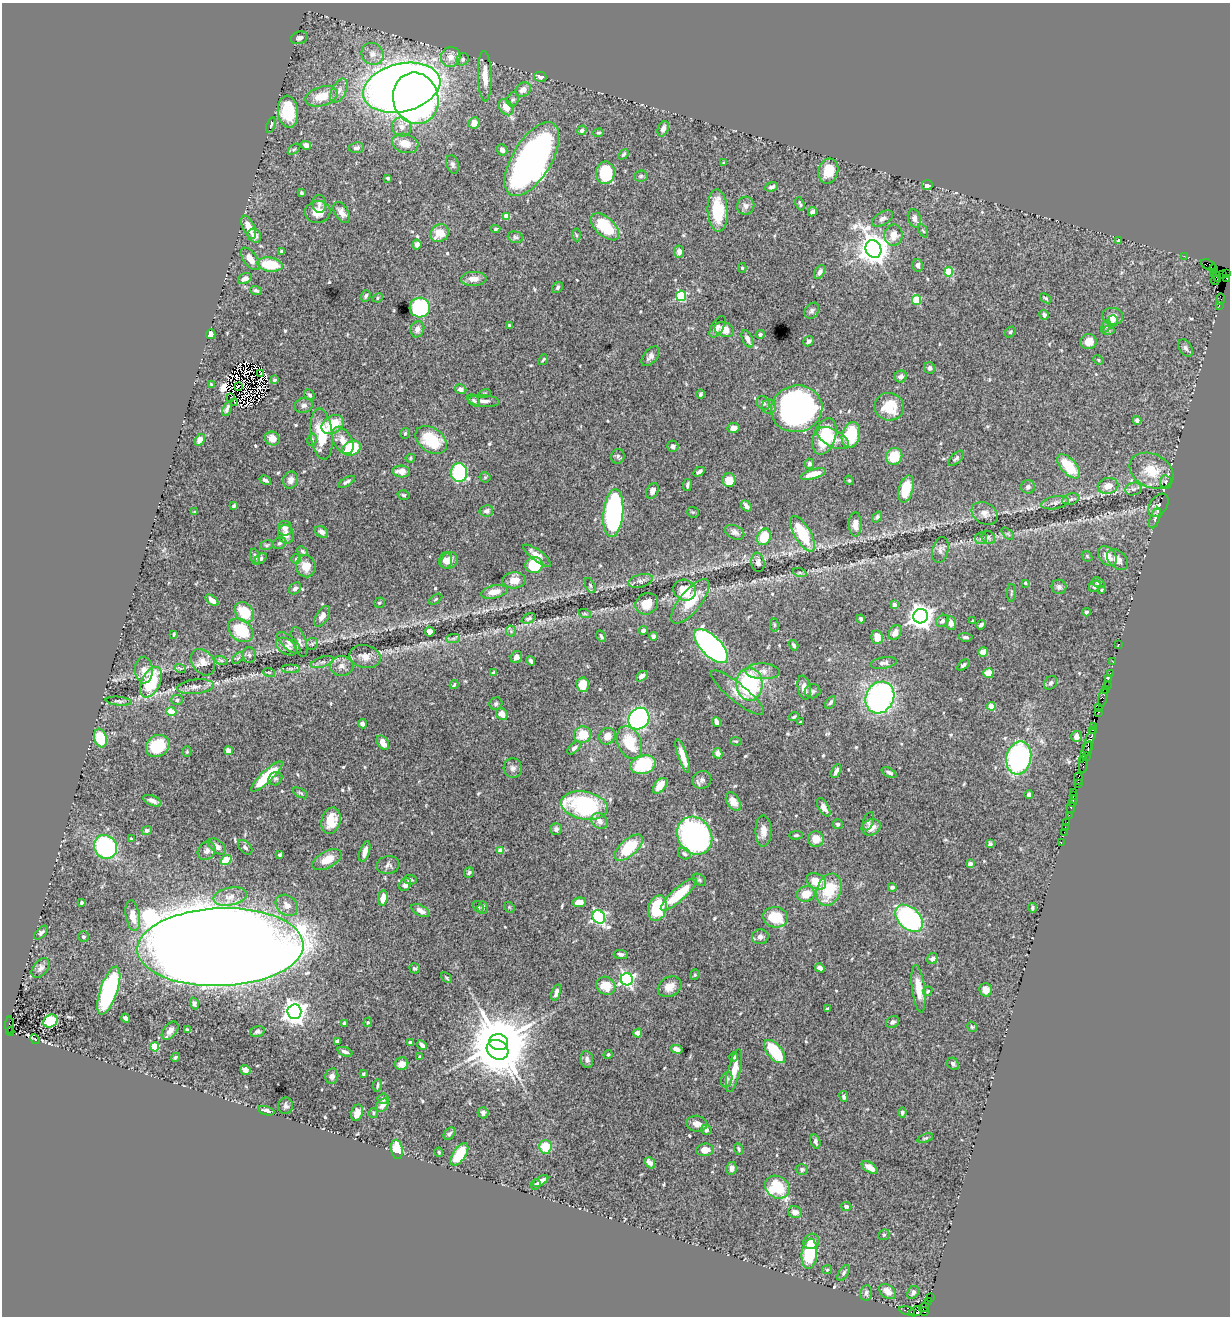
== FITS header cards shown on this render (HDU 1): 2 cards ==
NAXIS1  =                 1228
NAXIS2  =                 1314

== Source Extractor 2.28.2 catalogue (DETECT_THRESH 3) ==
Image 1228 x 1314 px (HDU 1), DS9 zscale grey, 1 PNG px = 1 image px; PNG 1232 x 1318 px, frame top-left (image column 1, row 1314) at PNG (2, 3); each listed source drawn as its Kron ellipse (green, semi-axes under 4 px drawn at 4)
Background 1.56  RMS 0.03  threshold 0.0902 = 3 sigma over >= 5 px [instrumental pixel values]
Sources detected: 591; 7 with non-positive FLUX_AUTO (blend fragments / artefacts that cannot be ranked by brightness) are neither listed nor drawn; of the other 584, the 500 brightest by FLUX_AUTO listed and drawn (84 fainter detections omitted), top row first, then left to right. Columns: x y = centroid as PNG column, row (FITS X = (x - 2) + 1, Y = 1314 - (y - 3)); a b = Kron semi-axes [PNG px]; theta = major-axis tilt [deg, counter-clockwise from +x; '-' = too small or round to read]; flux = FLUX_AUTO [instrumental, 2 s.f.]
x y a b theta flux
299 38 8 6 19 6.7
372 54 11 10 - 16
451 57 10 9 - 17
463 59 6 6 - 3.9
485 76 25 7 -88 28
540 77 6 5 - 6.8
402 88 39 24 14 2800
523 90 8 6 39 14
339 91 13 7 63 12
322 96 17 9 16 39
416 98 26 22 -76 860
513 99 7 5 71 4.2
506 107 9 6 -51 23
288 112 16 10 -84 75
474 123 6 5 - 21
271 125 8 4 71 4.7
402 127 10 9 - 14
663 129 8 5 68 9.2
582 130 5 4 - 5.8
599 133 5 4 - 2.6
405 143 13 9 -15 28
306 145 5 4 - 7.6
356 148 7 5 8 6.2
294 149 7 3 36 2.9
502 150 6 5 - 9.4
624 154 6 4 50 3.5
532 159 41 19 59 860
724 163 4 3 - 2.5
453 164 9 6 -74 5.9
828 171 13 10 73 37
605 173 11 9 88 110
641 176 7 5 6 3.6
388 178 4 3 - 3.2
927 185 5 5 - 7.5
772 187 7 4 18 5.8
302 193 4 3 - 3.6
319 204 9 7 -83 5.9
800 204 7 3 -71 3.9
746 206 9 8 - 8.9
718 211 21 10 -87 81
318 212 13 11 7 24
342 212 11 6 -59 11
813 212 5 4 - 6
506 216 4 4 - 29
883 218 11 6 31 8.1
914 218 9 6 -73 10
249 227 12 5 -65 24
605 227 17 9 -43 83
496 229 5 4 - 3.1
923 231 7 4 -61 2.7
440 233 10 8 30 30
576 235 6 4 -87 2.8
893 235 10 9 - 23
254 236 7 6 - 10
515 237 8 5 -16 4.1
1119 241 4 3 - 4.4
417 245 5 4 - 10
873 249 9 7 -65 3600
281 252 4 3 - 3.3
679 252 6 5 - 8.2
1184 256 2 2 - 31
250 259 13 6 -54 16
270 265 13 7 -8 67
917 265 6 5 - 7.7
1208 265 8 5 -22 370
742 268 5 4 - 3
1214 269 4 3 - 36
820 272 7 4 57 8.4
949 272 4 4 - 67
1213 274 4 3 - 100
1226 274 3 2 - 24
1223 275 4 3 - 34
1217 277 5 3 - 140
245 278 7 5 25 10
1227 278 3 3 - 66
474 279 13 7 2 18
1215 281 4 3 - 95
558 288 6 5 - 4.9
256 290 6 4 -21 3.5
366 296 6 4 69 5.1
681 296 5 5 - 180
378 298 5 4 - 2.8
1046 298 6 3 -37 2.7
1221 299 6 3 -88 170
916 300 5 4 - 76
1219 306 3 2 - 59
420 308 10 10 - 210
812 311 8 6 58 5.6
1044 315 5 4 - 5.7
1112 316 10 8 -8 14
1112 321 6 5 - 4.4
509 325 3 3 - 2.8
1106 326 6 4 62 2.9
718 327 12 5 58 8.6
417 329 8 6 70 11
724 329 10 7 -23 27
1108 331 6 4 0 3.9
1010 332 6 4 51 3.7
211 334 5 4 - 10
760 334 4 4 - 3.4
747 339 9 5 -65 10
809 341 6 4 44 6
1088 342 8 7 - 22
1186 348 9 6 -58 6.7
650 356 11 6 51 8.8
543 360 6 3 52 2.6
1098 360 5 4 - 2.5
930 368 6 5 - 6.5
260 373 3 2 - 3.6
901 376 6 6 - 9.9
274 380 3 3 - 3.5
212 385 4 3 - 3.3
239 386 2 2 - 3.1
460 389 6 4 -18 8.4
485 393 6 4 19 2.5
700 394 4 3 - 3.3
309 395 6 5 - 4.1
230 397 2 2 - 2.7
474 400 7 5 -40 4
484 401 15 6 -5 12
234 402 3 2 - 2.6
763 403 7 6 - 7.4
304 405 9 7 12 7.3
769 407 7 7 - 8.2
889 407 15 14 - 55
227 409 7 3 67 5.2
797 409 26 23 13 740
1137 420 4 4 - 7.1
333 425 12 8 31 59
734 428 6 5 - 12
405 433 5 4 - 3.1
322 434 25 11 -84 71
851 435 13 9 75 110
825 436 19 11 72 85
272 438 7 6 - 19
833 438 17 8 -27 26
200 440 6 4 58 15
312 440 6 5 - 3.2
343 440 15 9 -60 23
431 440 17 12 -36 85
673 446 6 5 - 6.4
352 448 9 7 25 110
618 456 7 6 - 4
894 456 9 8 - 51
410 458 5 4 - 2.6
956 458 9 5 44 5
809 464 5 4 - 7.8
1069 466 15 7 -48 71
401 471 8 6 -2 19
1151 471 23 16 -26 54
699 472 6 3 31 5.3
459 473 9 8 - 220
813 474 13 5 16 28
485 477 5 5 - 2.6
265 480 6 3 -31 4.6
290 480 9 7 69 10
729 480 7 6 - 28
849 480 5 4 - 2.6
346 482 9 4 30 5.5
1166 482 7 6 - 4.8
687 485 6 3 82 4.7
1108 486 10 8 12 21
1028 487 7 6 - 6.7
906 489 14 7 74 56
1133 489 8 6 14 6.4
653 491 8 5 64 11
404 495 6 4 -17 3.1
1071 499 9 5 18 6.1
1055 503 14 6 11 8.9
1158 505 13 8 57 6.9
234 506 4 3 - 5.4
746 506 6 4 -50 8.8
486 511 7 5 11 6.8
195 512 4 3 - 2.6
693 512 6 5 - 2.6
613 513 24 10 84 470
985 513 14 10 -30 15
877 517 6 4 52 3.2
1155 518 11 4 70 5.3
855 524 12 6 90 18
285 528 7 7 - 12
322 532 7 5 -34 9.4
735 532 10 6 -25 8.1
286 534 9 8 - 18
803 534 20 8 -60 100
1008 534 8 4 -45 2.9
764 537 8 6 66 52
988 537 7 6 - 4.5
981 538 6 6 - 4.3
279 543 7 5 29 4.5
267 545 6 5 - 3.3
940 550 13 8 77 9.2
303 551 6 4 -40 2.8
537 556 17 5 -37 15
1087 556 6 4 -45 2.7
1107 556 11 8 -52 20
255 557 8 5 -74 5.8
261 559 7 4 41 5.9
296 559 5 5 - 2.8
445 560 8 6 79 12
1118 560 12 8 -42 13
449 561 9 7 49 16
758 562 10 6 -83 7.5
534 565 8 8 - 91
306 566 11 9 -78 26
800 573 7 4 -19 3.6
514 580 12 8 4 18
641 581 12 6 14 8
1098 582 6 4 -26 5
1025 583 3 3 - 2.4
590 585 8 4 -64 3.9
1095 586 6 5 - 9.2
1059 587 7 7 - 6.4
295 588 7 5 44 7.5
685 590 11 10 - 51
1101 590 3 3 - 2.6
494 592 13 6 12 17
1011 593 9 3 87 2.5
436 599 7 3 36 2.8
212 600 7 4 -38 11
690 601 27 10 51 57
379 603 5 5 - 3.5
647 604 12 10 35 26
894 605 4 4 - 12
244 612 11 8 -50 57
1086 612 4 4 - 4.3
585 614 6 4 -19 2.9
322 616 11 6 59 14
921 616 7 7 - 1800
528 618 7 4 24 3.8
861 619 4 3 - 4.6
942 621 7 5 46 4.9
973 621 3 3 - 2.5
951 623 7 5 -84 9.7
774 625 7 3 -83 2.6
981 625 5 3 - 5
241 630 14 10 -37 77
511 631 5 5 - 3.6
643 631 4 3 - 7.6
430 632 5 4 - 9.6
895 633 8 5 60 13
174 634 4 2 - 2.4
601 636 6 4 -60 3.7
654 636 4 4 - 5.3
877 637 7 5 -79 20
965 637 7 4 -4 5.3
453 638 7 4 1 4.4
299 642 16 6 -72 9.9
289 643 14 6 -43 11
312 644 6 6 - 3.9
1119 644 3 2 - 65
794 645 6 3 -58 3.9
286 646 11 7 -33 13
711 646 22 10 -45 770
983 652 5 4 - 21
249 655 8 6 -88 5.8
365 656 16 11 -12 20
516 657 6 5 - 10
238 658 7 4 45 3
221 660 6 4 -19 3.6
531 661 5 3 - 5.2
203 662 14 11 -53 16
322 662 12 5 17 6.8
1113 662 2 2 - 12
884 663 13 5 9 6.9
963 665 7 4 38 4.1
341 666 12 10 -1 15
180 668 6 3 -19 2.4
290 669 9 4 0 5.4
144 670 13 9 -87 17
763 671 17 8 -2 15
269 672 6 3 -19 2.4
493 673 3 3 - 4.2
988 673 5 5 - 36
1110 673 2 2 - 79
642 676 6 4 39 11
1108 679 3 2 - 60
151 682 16 9 64 130
1051 683 7 5 53 5.5
454 684 5 3 - 2.4
749 684 16 13 -86 170
583 685 7 6 - 39
1107 685 2 2 - 75
195 687 18 7 6 12
804 688 12 6 -79 15
1105 689 2 2 - 52
813 691 8 7 - 5.4
738 693 33 9 -39 26
880 697 16 14 62 490
1103 697 10 3 78 260
177 700 6 5 - 4.6
119 701 13 4 -5 5.3
830 702 7 4 59 3.8
496 704 6 6 - 4.5
991 706 4 4 - 39
1098 708 3 2 - 60
171 712 5 4 - 58
1099 712 3 2 - 110
502 714 6 5 - 17
794 717 5 3 - 3.4
639 719 11 10 - 610
716 722 5 3 - 7
800 722 3 3 - 2.7
362 724 4 4 - 7.7
1093 726 3 2 - 97
1093 730 3 2 - 97
583 735 9 8 - 42
607 736 8 7 - 17
1076 736 5 5 - 12
100 738 9 6 -75 67
736 741 5 4 - 2.4
629 742 17 11 -68 69
383 743 8 5 -55 16
1088 744 20 4 69 880
158 746 12 10 37 77
574 748 8 4 43 6.7
1088 748 7 3 77 640
229 751 4 4 - 19
187 752 5 4 - 2.4
718 753 5 4 - 10
683 756 18 4 -72 26
1086 757 3 2 - 57
1019 758 16 12 77 340
1083 764 9 3 87 430
643 765 13 9 18 130
513 768 10 9 - 9.3
836 771 7 4 62 7.5
889 773 8 4 -25 6.1
267 776 21 5 44 110
275 779 7 6 - 5.1
1078 779 6 3 89 260
702 780 9 8 - 7.5
1078 783 3 2 - 200
660 786 9 5 52 25
1074 792 2 2 - 120
301 793 8 4 -27 3.5
1029 795 4 4 - 8.3
1074 796 3 2 - 240
1073 799 3 2 - 140
152 801 10 5 -22 10
733 802 10 6 -58 21
1072 803 2 2 - 100
584 806 24 13 -10 250
824 807 10 5 -60 13
1071 808 6 3 83 310
1069 815 2 2 - 34
331 821 13 9 74 38
599 821 9 7 -39 14
868 821 9 5 71 3.9
1066 823 4 3 - 110
838 824 5 5 - 5.2
871 827 10 7 22 19
1065 827 2 2 - 26
556 829 6 5 - 7.9
147 830 5 4 - 6.6
763 831 16 8 -90 17
1064 832 2 2 - 55
796 835 7 4 2 3.4
695 836 20 16 -59 570
131 839 3 3 - 3
816 839 8 7 - 25
1061 843 2 2 - 24
990 844 4 3 - 3
105 847 12 11 - 270
217 847 10 6 -42 9.2
245 847 8 5 -46 5.7
629 847 17 8 41 94
500 850 4 4 - 19
207 851 10 8 50 8.4
365 852 11 5 72 15
684 854 7 5 -33 4.9
280 855 4 3 - 4.2
327 859 16 8 28 31
226 860 6 4 34 38
970 864 4 4 - 7.1
388 865 11 9 7 8
469 872 5 5 - 4.4
410 880 6 5 - 4.6
699 880 7 5 -41 4
816 881 10 7 -28 37
405 885 7 5 55 10
892 887 4 3 - 3.8
829 890 16 12 67 84
679 894 23 6 42 87
806 894 9 7 24 29
230 897 17 9 11 20
383 898 8 5 82 19
579 902 7 5 10 20
82 903 3 3 - 3.8
287 905 12 9 -40 17
478 907 6 4 -56 3.8
509 907 6 4 -46 2.5
483 908 6 5 - 3.8
657 908 13 9 74 140
1032 908 4 3 - 3.1
420 910 10 5 -29 13
133 916 15 7 -80 27
599 917 7 6 - 420
776 917 12 10 -9 58
909 918 16 10 -43 280
41 932 8 4 45 5.2
83 937 5 5 - 3.6
760 937 8 7 - 8.8
220 947 83 39 2 20000
621 954 7 4 -3 5.5
932 959 6 5 - 10
40 968 11 7 50 8.7
415 968 5 5 - 3.6
820 968 5 4 - 8.9
695 975 5 4 - 2.9
447 978 6 3 -41 2.6
627 979 6 6 - 470
606 986 10 8 -38 41
670 987 12 9 31 20
918 989 24 6 -83 34
986 990 7 6 - 13
109 991 25 8 71 280
928 991 5 4 - 3.1
556 992 9 4 73 6.6
194 1003 6 4 -74 5.1
827 1009 4 4 - 2.5
294 1012 7 7 - 1600
126 1018 5 4 - 5.2
50 1021 7 6 - 73
368 1022 4 4 - 2.7
892 1022 7 5 31 5.8
344 1023 4 3 - 4.6
9 1025 8 3 89 470
972 1027 5 4 - 3.1
187 1030 3 3 - 3.1
170 1031 10 6 50 12
257 1031 7 5 14 5.5
10 1032 4 3 - 100
638 1033 4 4 - 19
35 1039 5 3 - 2.4
337 1041 4 3 - 4.3
410 1042 4 3 - 4.6
499 1042 9 8 - 16000
422 1045 5 3 - 11
155 1047 4 4 - 65
676 1049 6 4 -15 8.9
497 1050 11 9 -27 5400
775 1051 14 7 -51 92
345 1052 8 3 -21 5.2
608 1054 5 3 - 2.8
175 1057 5 4 - 3.4
420 1057 3 3 - 2.7
734 1057 4 4 - 3.7
587 1059 9 6 -80 8.7
401 1064 7 6 - 16
953 1064 6 5 - 6.2
245 1070 5 4 - 8.7
734 1071 22 6 76 32
363 1074 3 3 - 2.9
332 1076 8 6 80 7.5
727 1079 8 5 72 6.6
377 1085 6 3 81 3.3
844 1096 5 4 - 4.8
383 1099 5 5 - 9
382 1105 7 5 47 13
286 1106 8 7 - 6
266 1111 8 4 -16 9.2
902 1112 5 4 - 4.6
357 1113 8 5 73 17
373 1113 5 4 - 2.8
483 1113 5 5 - 5.6
697 1124 10 8 -11 13
706 1130 5 5 - 5.4
449 1134 7 5 53 4.1
925 1138 8 4 18 3.4
815 1141 7 5 -74 6.4
545 1147 7 6 - 47
397 1149 10 6 -80 51
738 1149 6 4 -69 3.4
705 1150 9 6 6 22
439 1152 4 3 - 2.4
459 1154 13 6 57 76
650 1163 6 4 -49 13
870 1167 9 5 -34 15
731 1168 6 5 - 8.2
802 1169 6 5 - 4.1
541 1181 8 4 31 14
536 1184 5 5 - 3.4
777 1187 13 11 -34 120
846 1206 5 4 - 5.6
795 1212 7 6 - 11
884 1235 6 5 - 2.7
811 1241 8 7 - 17
809 1254 15 7 85 110
827 1270 5 4 - 2.4
843 1273 9 4 58 4.2
888 1292 9 6 -37 19
913 1292 7 5 57 7.1
866 1293 8 6 81 5.8
930 1297 2 2 - 340
929 1301 3 2 - 67
924 1307 5 4 - 130
907 1311 8 3 -12 210
916 1311 6 4 23 530
925 1312 3 3 - 89
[84 fainter detections neither listed nor drawn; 7 non-positive-flux detections neither listed nor drawn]